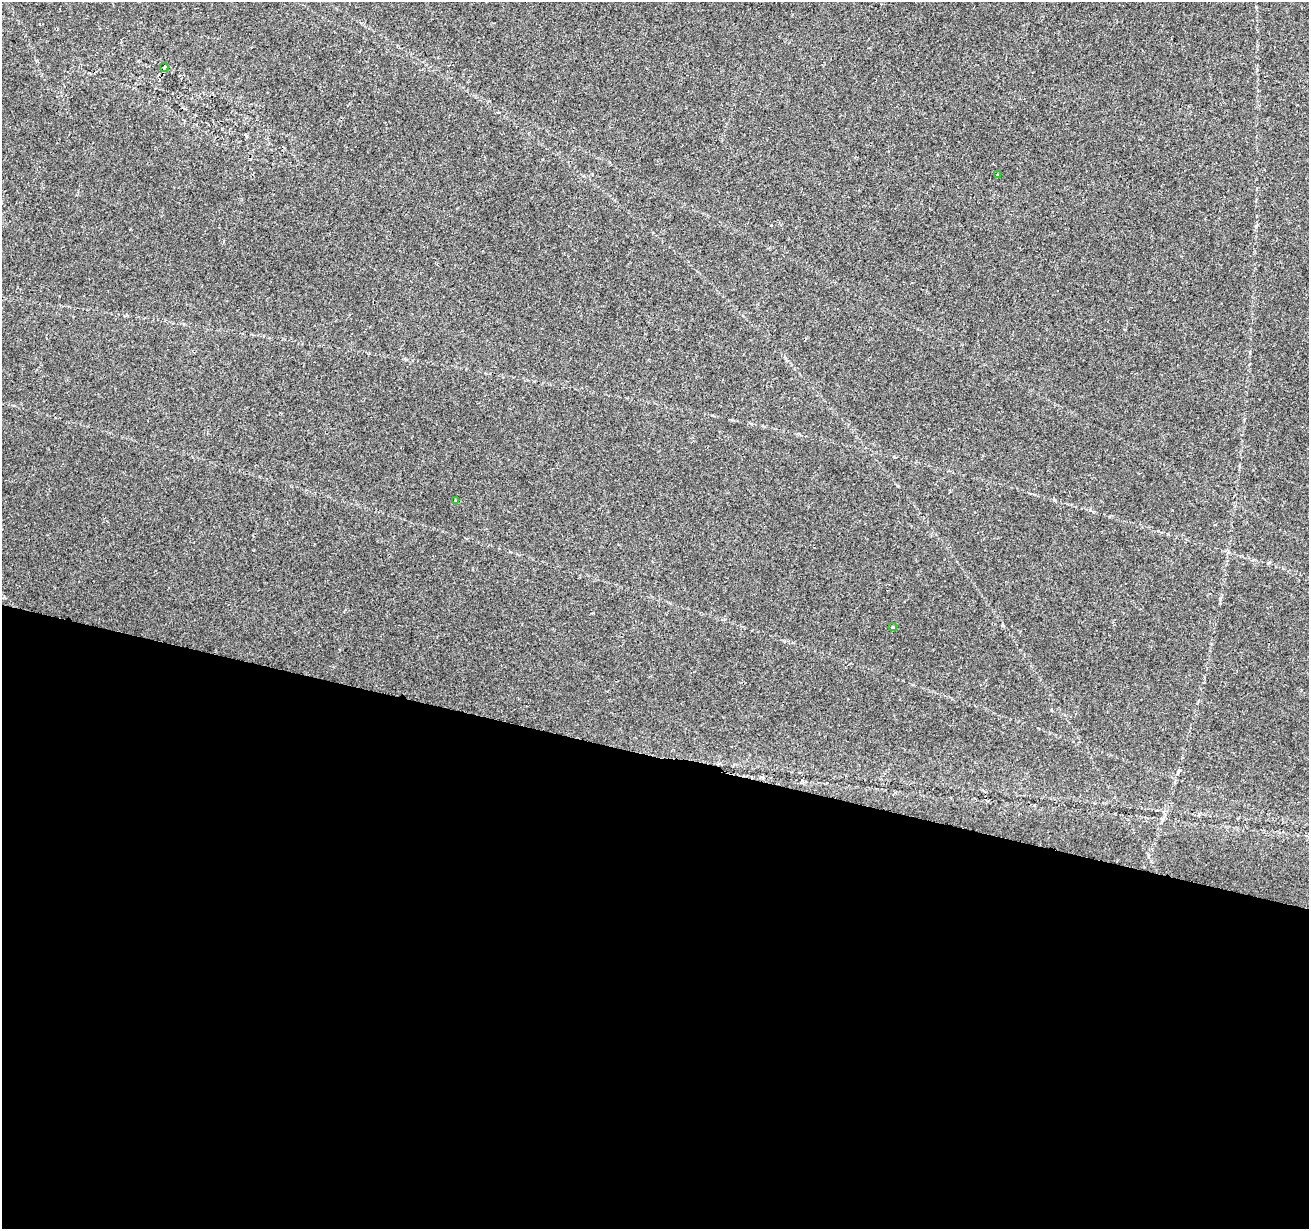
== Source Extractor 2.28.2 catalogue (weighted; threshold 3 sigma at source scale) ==
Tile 14 of 4 x 4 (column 2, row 4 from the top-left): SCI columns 1316-2622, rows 287-1513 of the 5255 x 5425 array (HDU 1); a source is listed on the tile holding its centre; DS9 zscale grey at full resolution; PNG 1311 x 1231 px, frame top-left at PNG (2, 2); each listed source drawn as its Kron ellipse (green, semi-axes under 4 px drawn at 4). Shown black and unused: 38% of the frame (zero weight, under 2 of 3 exposures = <1% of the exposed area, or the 3 px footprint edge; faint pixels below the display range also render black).
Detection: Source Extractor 2.28.2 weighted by HDU 2 'WHT'; one run over the whole footprint, this tile lists its part. Background 0.0227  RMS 0.0036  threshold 0.0163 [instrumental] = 3 sigma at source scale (4.5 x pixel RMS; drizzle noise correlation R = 1.50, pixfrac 1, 0.0396/0.0396 arcsec/px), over >= 5 px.
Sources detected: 5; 1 cosmic-ray / hot-pixel residue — neither listed nor drawn; the other 4 listed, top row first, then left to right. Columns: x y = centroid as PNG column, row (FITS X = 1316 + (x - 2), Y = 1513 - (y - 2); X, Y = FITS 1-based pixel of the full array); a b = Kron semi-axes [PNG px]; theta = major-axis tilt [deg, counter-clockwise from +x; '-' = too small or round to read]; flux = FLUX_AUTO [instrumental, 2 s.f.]
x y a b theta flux
164 67 4 4 - 1.3
998 174 2 2 - 0.33
456 501 4 3 - 0.37
893 627 3 3 - 0.37